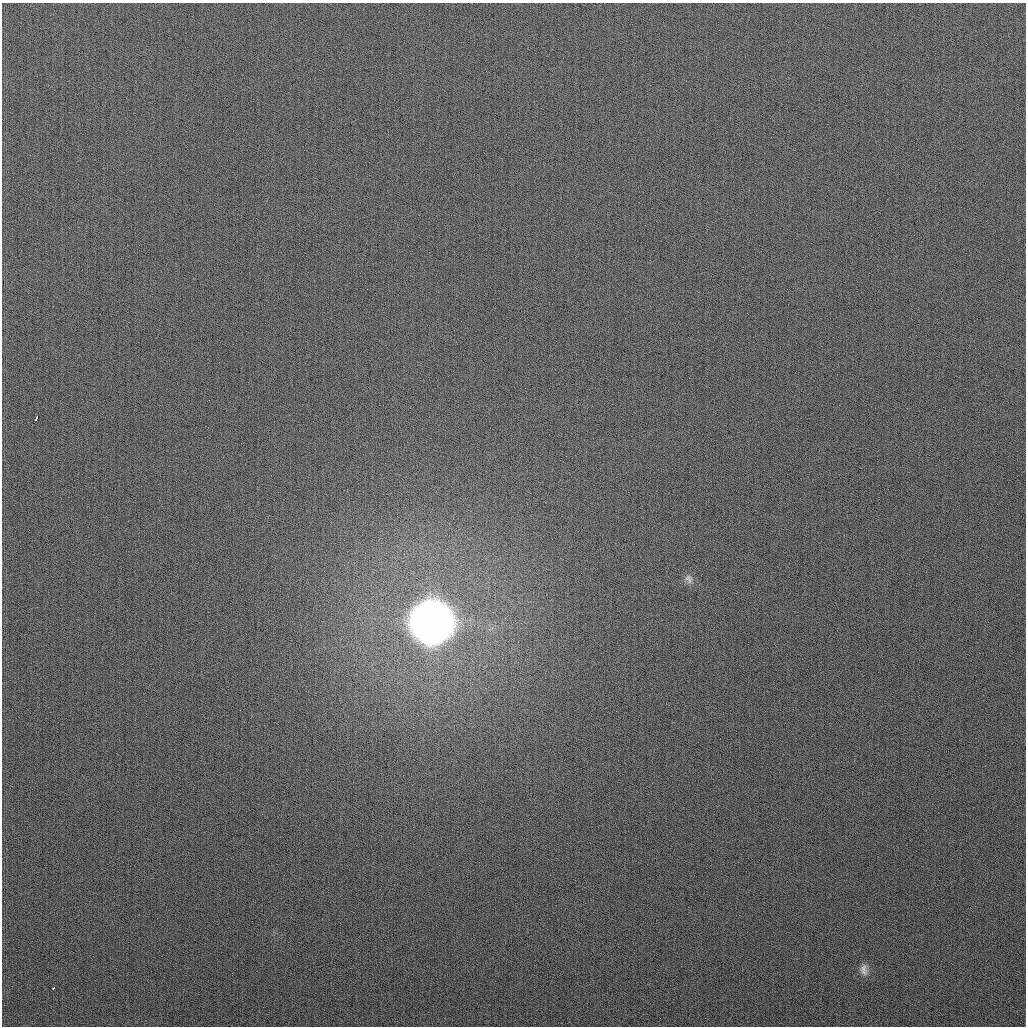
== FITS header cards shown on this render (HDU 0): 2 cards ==
NAXIS1  =                 1024
NAXIS2  =                 1024

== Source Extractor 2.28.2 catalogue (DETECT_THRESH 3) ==
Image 1024 x 1024 px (HDU 0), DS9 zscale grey, 1 PNG px = 1 image px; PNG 1028 x 1028 px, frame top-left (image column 1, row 1024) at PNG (2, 3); no overlay
Background 260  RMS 10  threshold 31.3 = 3 sigma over >= 5 px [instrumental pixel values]
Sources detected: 5; all 5 listed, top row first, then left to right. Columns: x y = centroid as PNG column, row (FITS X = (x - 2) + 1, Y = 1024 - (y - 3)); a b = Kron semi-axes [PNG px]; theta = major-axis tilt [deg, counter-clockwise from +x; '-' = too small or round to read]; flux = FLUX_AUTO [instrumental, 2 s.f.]
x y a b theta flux
37 417 4 3 - 4.2e+03
689 579 13 9 -59 3.6e+03
431 622 17 17 - 3.7e+06
864 970 15 9 -84 5.0e+03
54 987 3 2 - 3.1e+03